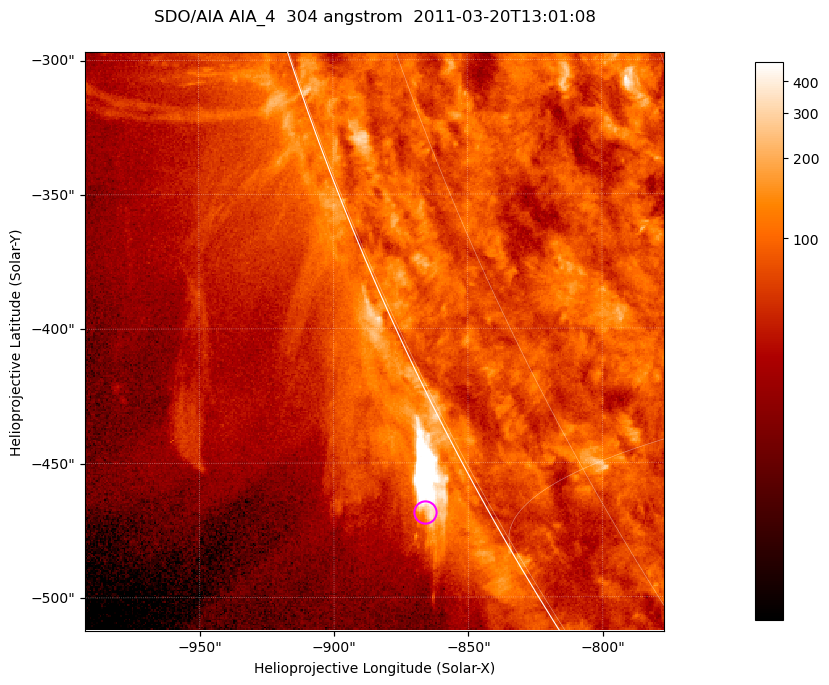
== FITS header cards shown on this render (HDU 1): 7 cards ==
TELESCOP= 'SDO/AIA '           / For AIA: SDO/AIA
INSTRUME= 'AIA_4   '           / For AIA: AIA_ATA1, AIA_ATA2, AIA_ATA3 or AIA_AT
WAVELNTH=                  304 / [angstrom] Wavelength
WAVEUNIT= 'angstrom'           / Wavelength unit: angstrom
DATE-OBS= '2011-03-20T13:01:08.123' / [ISO] Date when observation started; ISO 8
CTYPE1  = 'HPLN-TAN'           / CTYPE1; Typically HPLN
CTYPE2  = 'HPLT-TAN'           / CTYPE2; Typically HPLT

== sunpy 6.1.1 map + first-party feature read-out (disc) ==
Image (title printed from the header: SDO/AIA AIA_4  304 angstrom  2011-03-20T13:01:08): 359 x 359 px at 0.6 arcsec/px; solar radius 964 arcsec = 1606 px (partial field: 0.7% of the solar disc is inside the frame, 44% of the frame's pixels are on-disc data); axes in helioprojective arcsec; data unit not stated in the header (colour bar unlabelled)
Orientation: roll -0.132 deg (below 1 deg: not rotated)
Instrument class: DISC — disc imager (sunpy class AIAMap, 304 A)
Bright regions (active regions / flare kernels): reference = the on-disc median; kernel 3 px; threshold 5 sigma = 122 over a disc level ~79.6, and >= 1.15x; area >= 128 px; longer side >= 4 px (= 2.4 arcsec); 0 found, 0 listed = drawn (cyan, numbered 1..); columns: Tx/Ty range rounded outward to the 2 arcsec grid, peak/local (2 s.f.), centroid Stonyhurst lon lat
Off-limb structures (1.02-1.3 R_sun): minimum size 64 px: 7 found; the strongest spans PA ~120 deg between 1.02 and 1.03 R_sun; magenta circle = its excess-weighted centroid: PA ~120 deg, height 1.02 R_sun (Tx ~-866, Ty ~-468 arcsec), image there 2.5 x the reference